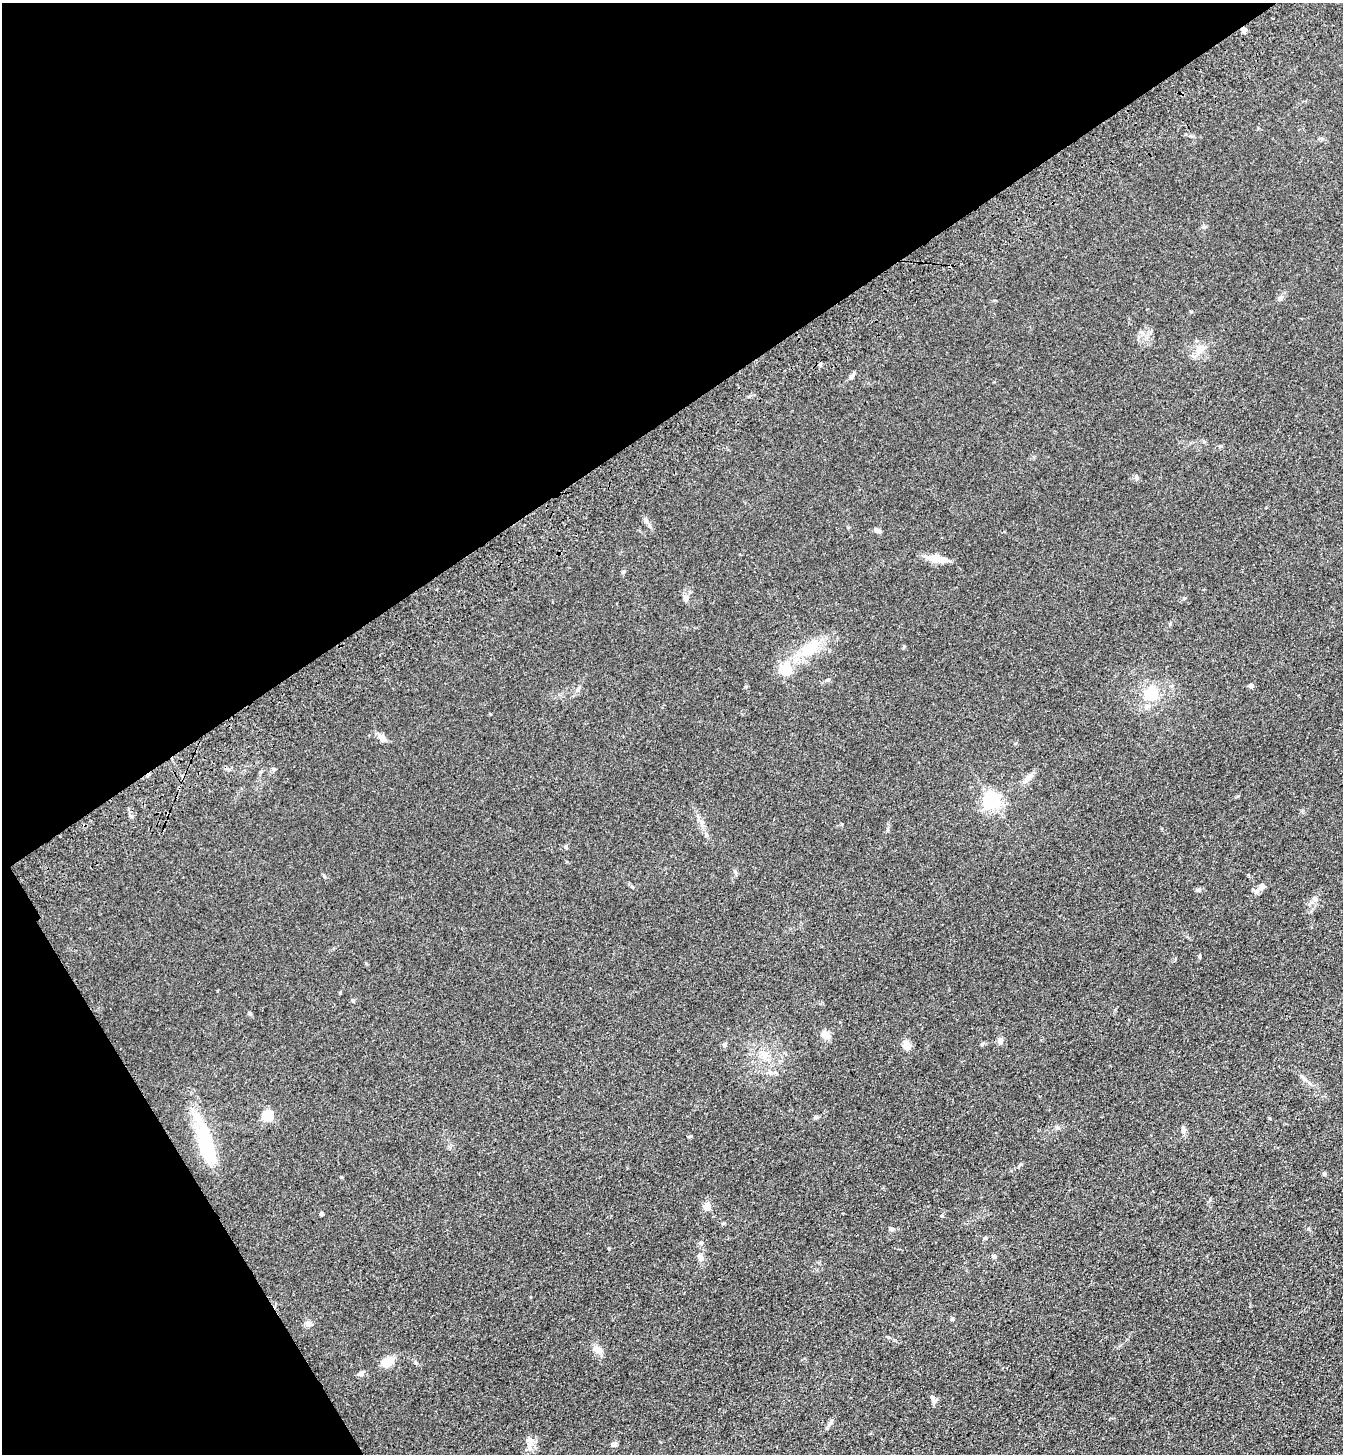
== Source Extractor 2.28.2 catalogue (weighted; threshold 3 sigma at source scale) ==
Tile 5 of 4 x 4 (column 1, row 2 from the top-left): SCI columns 233-1573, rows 3009-4460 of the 5963 x 6017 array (HDU 1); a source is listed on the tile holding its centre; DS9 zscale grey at full resolution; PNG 1345 x 1456 px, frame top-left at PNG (2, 3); no overlay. Shown black and unused: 34% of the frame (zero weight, under 3 of 4 exposures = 6% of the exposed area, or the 3 px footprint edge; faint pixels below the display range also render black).
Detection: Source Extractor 2.28.2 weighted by HDU 2 'WHT'; one run over the whole footprint, this tile lists its part. Background 0.0855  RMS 0.0086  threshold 0.0385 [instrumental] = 3 sigma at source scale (4.5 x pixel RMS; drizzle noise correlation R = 1.50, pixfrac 1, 0.05/0.05 arcsec/px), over >= 5 px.
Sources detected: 56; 3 inside a brighter listed object's ellipse — not listed separately; the other 53 listed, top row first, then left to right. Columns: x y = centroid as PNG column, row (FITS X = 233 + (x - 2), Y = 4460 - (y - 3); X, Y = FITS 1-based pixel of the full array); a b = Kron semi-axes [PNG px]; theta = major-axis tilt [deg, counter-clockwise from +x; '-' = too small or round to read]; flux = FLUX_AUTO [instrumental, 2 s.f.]
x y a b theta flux
1244 30 7 5 -85 2.9
1281 298 7 5 21 2
1198 351 14 8 78 6.7
852 376 11 5 55 2.2
1136 477 8 5 -73 2
646 520 8 5 -71 2.3
877 530 8 5 -25 2.8
936 559 20 7 -11 15
623 571 6 5 - 1.3
685 598 9 7 -67 3
809 649 31 15 38 26
785 670 6 5 - 58
1251 686 4 4 - 3.2
578 689 6 5 - 1.8
1151 694 6 6 - 110
381 738 14 7 -43 4.7
274 769 5 5 - 1.3
1028 778 19 7 49 5.3
992 801 6 6 - 300
566 846 6 4 73 1.1
1261 887 14 6 42 4.3
1198 890 7 5 6 2
1310 903 8 4 45 2
1199 956 7 3 90 1
353 1000 5 5 - 1.3
825 1035 12 9 -38 5.6
1000 1041 9 7 -84 2.8
724 1044 6 6 - 2
907 1045 11 10 - 5.2
765 1055 12 11 - 7.8
1303 1078 9 4 -42 2.2
268 1115 5 5 - 69
816 1117 6 6 - 1.4
1183 1130 9 6 -73 2.5
206 1144 50 15 -74 60
1324 1174 6 5 - 1.3
341 1177 4 3 - 0.69
707 1206 7 6 - 8.7
322 1213 4 3 - 2.7
891 1229 7 5 -28 1.6
985 1238 5 4 - 1.2
701 1242 7 6 - 2.2
994 1256 6 5 - 1.7
700 1257 11 7 -60 4.2
952 1319 5 4 - 1.2
309 1324 7 6 - 2.3
597 1349 14 9 -36 5.7
388 1361 13 9 30 12
415 1362 6 3 -71 1.1
361 1374 9 6 28 2.3
933 1398 10 6 -59 2.7
530 1440 12 7 -15 4.4
613 1444 9 6 30 2.3
Overlapping masked pixels (flux is a lower limit): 1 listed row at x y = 1244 30
Unlisted compact peaks at least as high as the median listed source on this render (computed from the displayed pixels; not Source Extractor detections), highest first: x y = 691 1136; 324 876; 1021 1164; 1238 796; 942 1216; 1308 1229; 904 646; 982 1044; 1057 1128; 490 714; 1170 624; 888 1337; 250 1014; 340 993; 1184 598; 745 687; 842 824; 770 1073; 1191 311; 1248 875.